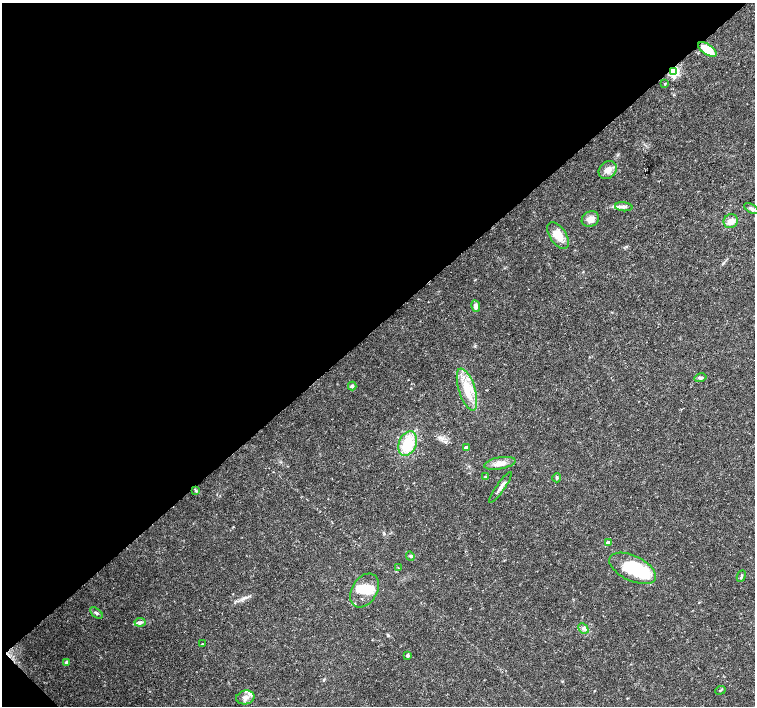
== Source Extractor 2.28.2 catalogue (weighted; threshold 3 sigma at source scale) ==
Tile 5 of 4 x 4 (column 1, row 2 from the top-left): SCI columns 1-1505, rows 2972-4379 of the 6027 x 6007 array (HDU 1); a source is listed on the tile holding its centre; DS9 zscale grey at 2 x 2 block average (1 PNG px = mean of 2 x 2 image px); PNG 757 x 708 px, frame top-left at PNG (2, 3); each listed source drawn as its Kron ellipse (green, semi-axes under 4 px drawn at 4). Shown black and unused: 46% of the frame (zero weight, under 3 of 4 exposures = <1% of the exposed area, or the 3 px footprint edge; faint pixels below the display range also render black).
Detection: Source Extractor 2.28.2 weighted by HDU 2 'WHT'; one run over the whole footprint, this tile lists its part. Background 0.0132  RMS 0.002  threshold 0.00896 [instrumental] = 3 sigma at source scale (4.5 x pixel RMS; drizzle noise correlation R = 1.50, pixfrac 1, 0.0396/0.0396 arcsec/px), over >= 5 px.
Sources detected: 40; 3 inside a brighter object's white glare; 1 cosmic-ray / hot-pixel residue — neither listed nor drawn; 2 inside a brighter listed object's ellipse — not listed separately; the other 34 listed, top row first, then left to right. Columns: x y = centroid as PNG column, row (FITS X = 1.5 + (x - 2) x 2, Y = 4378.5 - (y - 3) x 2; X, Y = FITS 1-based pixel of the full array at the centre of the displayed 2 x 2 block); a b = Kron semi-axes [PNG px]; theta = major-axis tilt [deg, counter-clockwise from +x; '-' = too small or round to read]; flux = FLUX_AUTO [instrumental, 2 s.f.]
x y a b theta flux
707 50 10 5 -33 9.8
674 72 4 3 - 62
665 84 4 2 - 0.34
608 170 10 8 43 3.5
624 207 8 4 -5 1.8
752 209 8 4 -30 1.2
590 219 9 7 31 3.4
731 221 7 6 - 3.6
558 235 15 8 -54 7.2
476 306 6 4 -80 2.3
701 378 6 3 14 1
352 386 4 4 - 1.2
467 390 22 8 -72 10
408 443 13 8 68 14
466 448 3 2 - 2.5
500 463 16 6 10 4.1
485 477 3 3 - 0.38
557 478 4 3 - 0.68
500 487 18 3 55 2.1
196 491 4 3 - 0.66
608 543 3 3 - 3.9
410 556 5 2 - 0.49
398 568 3 2 - 0.28
633 568 25 12 -26 26
741 576 6 3 66 0.62
365 590 18 12 58 8.2
96 613 7 3 -39 0.87
140 622 5 3 - 0.95
583 628 6 4 -43 1.3
202 644 2 2 - 0.29
408 655 3 3 - 1.2
66 662 4 3 - 0.68
720 690 5 2 - 0.43
245 697 9 7 11 2.6
Overlapping masked pixels (flux is a lower limit): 1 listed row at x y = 674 72
Diffuse or blended objects may show on this block-average render without a row.